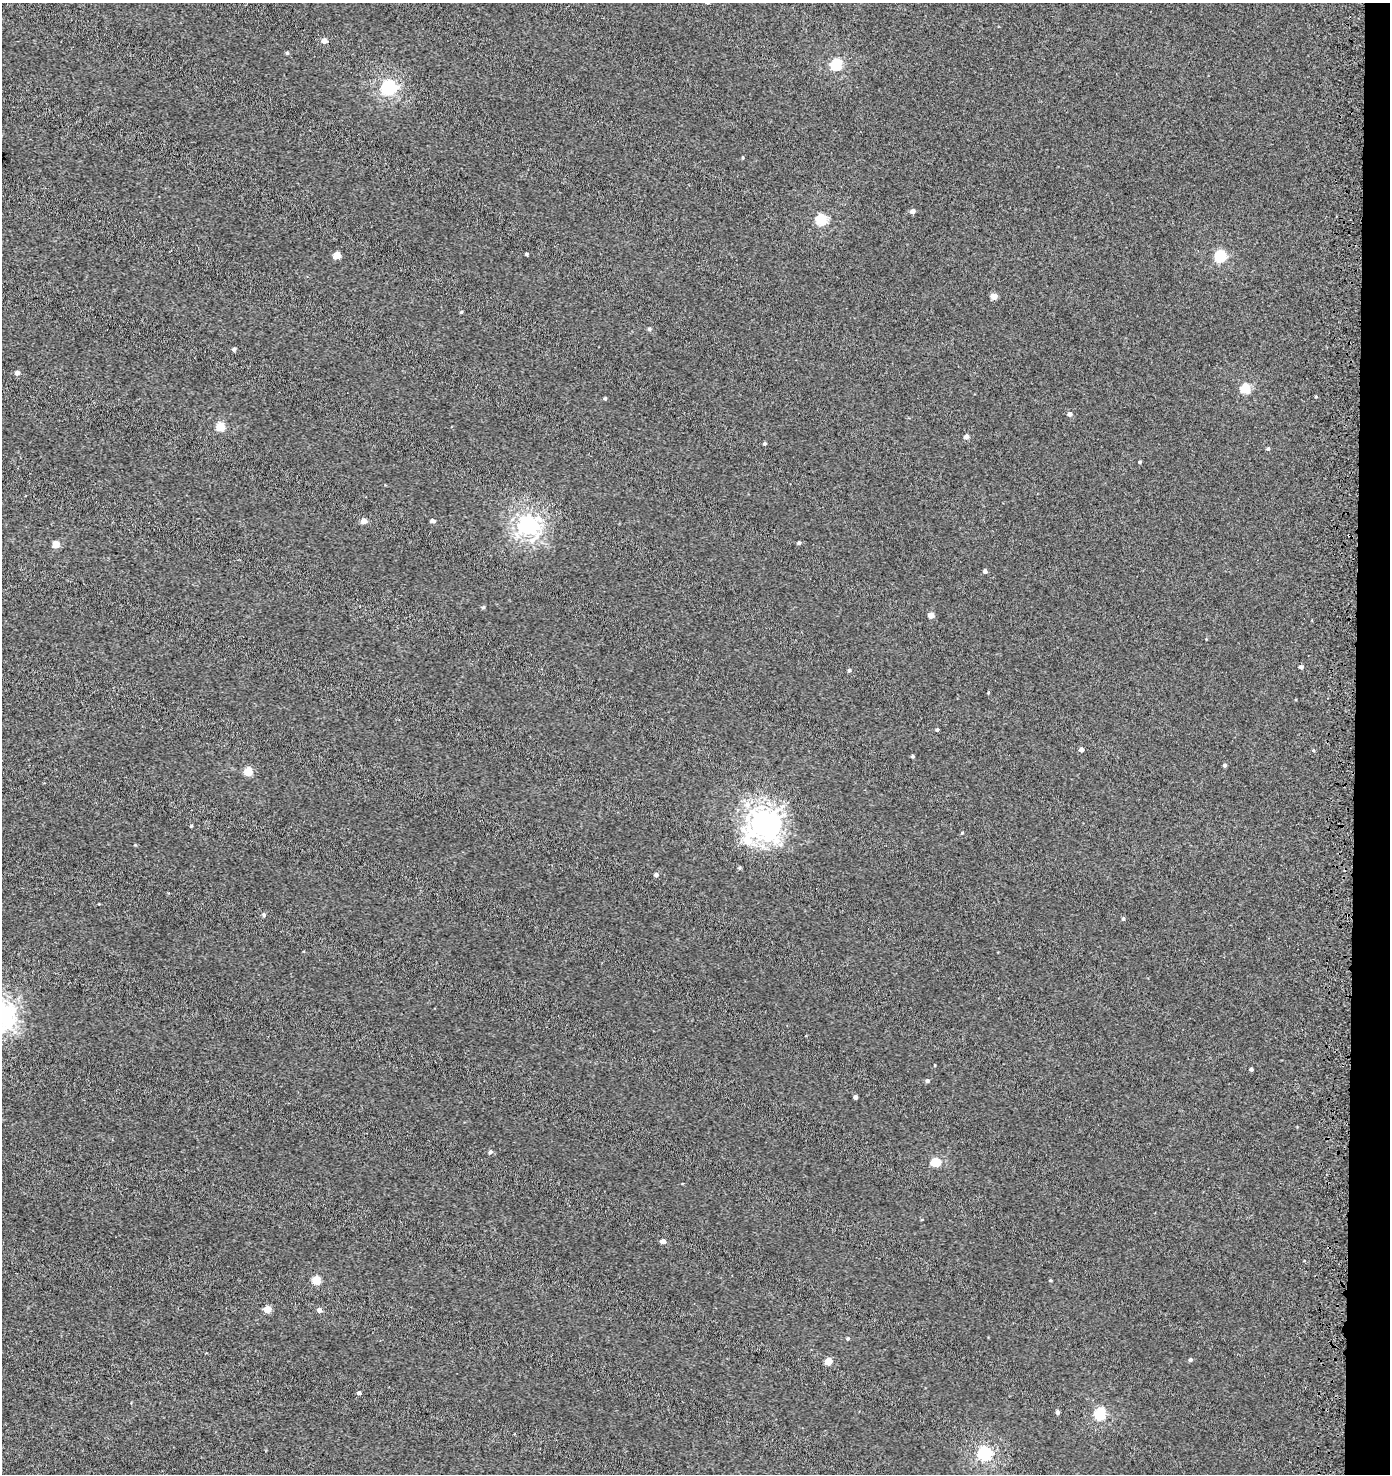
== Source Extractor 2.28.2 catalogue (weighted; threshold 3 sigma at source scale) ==
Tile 6 of 3 x 3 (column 3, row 2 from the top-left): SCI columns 3116-4503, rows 1576-3047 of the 4819 x 4580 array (HDU 1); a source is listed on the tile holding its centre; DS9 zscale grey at full resolution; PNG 1392 x 1476 px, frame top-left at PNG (2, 3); no overlay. Shown black and unused: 3% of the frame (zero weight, under 3 of 5 exposures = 3% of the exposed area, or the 3 px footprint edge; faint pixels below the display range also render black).
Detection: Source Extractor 2.28.2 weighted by HDU 2 'WHT'; one run over the whole footprint, this tile lists its part. Background -2.44e-04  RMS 0.0028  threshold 0.0126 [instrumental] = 3 sigma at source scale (4.5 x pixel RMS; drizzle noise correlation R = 1.50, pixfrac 1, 0.0396/0.0396 arcsec/px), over >= 5 px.
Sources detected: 62; all 62 listed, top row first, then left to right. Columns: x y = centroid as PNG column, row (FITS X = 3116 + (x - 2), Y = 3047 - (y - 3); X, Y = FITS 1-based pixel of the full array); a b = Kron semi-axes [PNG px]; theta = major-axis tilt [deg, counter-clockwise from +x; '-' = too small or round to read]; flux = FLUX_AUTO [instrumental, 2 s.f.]
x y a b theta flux
324 41 5 5 - 1.8
287 53 4 4 - 0.37
836 64 6 5 - 25
388 87 6 6 - 56
912 211 5 4 - 1.3
821 219 5 5 - 21
527 254 4 3 - 0.37
337 255 5 4 - 4.9
1220 256 6 5 - 25
994 296 5 4 - 3
461 312 4 3 - 0.3
649 329 5 4 - 0.51
234 349 5 4 - 0.57
17 373 5 5 - 0.93
1245 388 5 5 - 16
1316 397 4 3 - 0.25
605 398 4 4 - 0.37
1070 414 6 5 - 0.8
220 427 5 5 - 9
966 436 5 4 - 1.2
765 443 4 4 - 0.38
1268 449 5 4 - 0.39
1140 462 3 3 - 0.37
364 521 5 4 - 2.2
432 521 6 4 -5 0.71
527 525 7 6 - 120
799 543 4 4 - 0.45
56 544 5 5 - 4.6
985 571 4 4 - 0.69
483 607 5 3 - 0.32
931 615 4 4 - 2.5
1301 667 4 4 - 0.81
849 670 5 4 - 0.43
937 730 4 4 - 0.37
1081 749 4 4 - 1
1313 750 5 3 - 0.27
913 756 4 3 - 0.35
1225 765 4 4 - 0.54
248 771 5 5 - 7.5
763 823 12 10 43 240
191 826 4 3 - 0.25
962 833 4 3 - 0.25
739 868 5 4 - 0.35
656 875 5 4 - 0.73
264 915 5 5 - 0.48
1123 919 5 4 - 0.44
1251 1069 4 3 - 0.62
927 1081 5 5 - 0.51
855 1097 4 4 - 0.87
490 1152 6 5 - 0.65
936 1162 6 5 - 9.1
663 1241 5 4 - 1.4
316 1280 5 5 - 7.8
267 1309 5 5 - 3.7
319 1310 5 5 - 0.99
848 1338 4 4 - 0.29
1190 1360 4 4 - 0.54
828 1362 5 5 - 4.6
359 1393 5 4 - 0.55
1057 1412 4 4 - 0.77
1100 1414 6 5 - 26
984 1453 6 6 - 49